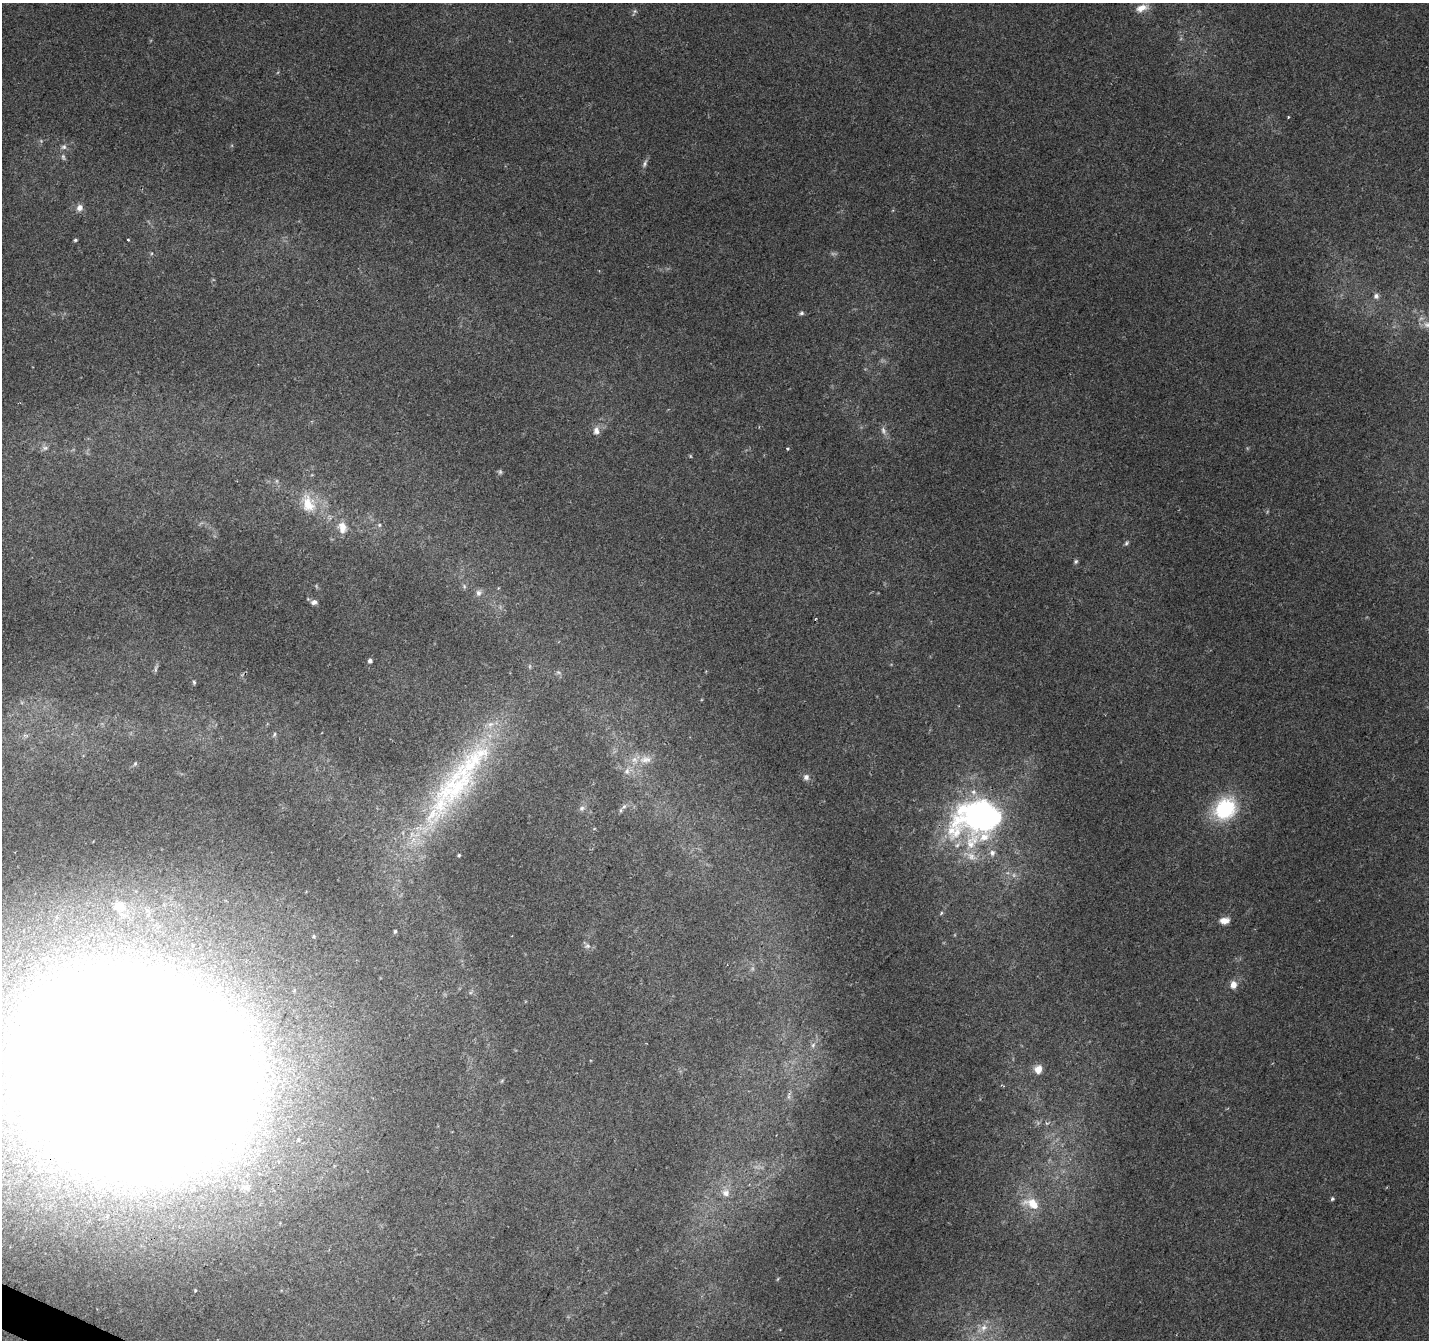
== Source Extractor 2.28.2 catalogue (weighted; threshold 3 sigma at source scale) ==
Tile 7 of 4 x 4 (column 3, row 2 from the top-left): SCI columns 2856-4282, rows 2881-4218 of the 5720 x 5825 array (HDU 1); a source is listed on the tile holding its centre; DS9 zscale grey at full resolution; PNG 1431 x 1342 px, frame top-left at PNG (2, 3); no overlay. Shown black and unused: <1% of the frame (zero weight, under 2 of 3 exposures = <1% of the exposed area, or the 3 px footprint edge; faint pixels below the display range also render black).
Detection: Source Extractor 2.28.2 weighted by HDU 2 'WHT'; one run over the whole footprint, this tile lists its part. Background 0.0704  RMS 0.0063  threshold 0.0286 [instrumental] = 3 sigma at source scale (4.5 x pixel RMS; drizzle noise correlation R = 1.50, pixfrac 1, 0.0396/0.0396 arcsec/px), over >= 5 px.
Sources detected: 60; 6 too faint to see at this stretch — not listed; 2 inside a brighter listed object's ellipse — not listed separately; the other 52 listed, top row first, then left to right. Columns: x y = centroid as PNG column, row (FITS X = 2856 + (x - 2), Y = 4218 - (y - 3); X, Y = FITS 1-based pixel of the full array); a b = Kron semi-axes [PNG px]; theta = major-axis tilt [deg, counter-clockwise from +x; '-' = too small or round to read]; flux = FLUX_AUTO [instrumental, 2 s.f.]
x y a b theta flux
1142 8 17 9 20 6.4
635 11 6 6 - 1.2
1288 117 3 3 - 0.82
64 147 8 7 - 2
63 157 9 4 -55 1.4
645 163 13 5 65 2.1
80 208 8 8 - 3.6
75 240 4 3 - 0.89
128 240 3 3 - 1.5
1376 296 8 7 - 2.5
801 313 6 5 - 1.2
1427 325 10 8 -3 3.6
883 430 11 6 -67 2.6
596 431 11 9 -81 3.8
45 448 9 6 -8 2.2
788 449 3 3 - 0.93
308 504 27 18 -71 19
379 525 5 5 - 0.98
342 527 15 10 -76 7.6
1126 543 7 4 29 1.1
1076 561 6 5 - 1.1
478 593 9 7 -89 2.6
314 602 8 6 18 2.2
370 661 4 4 - 2.2
155 669 10 4 79 1.4
558 672 6 4 -18 1
194 682 6 4 -69 0.88
275 734 6 4 88 0.89
645 759 19 10 0 7.5
135 764 6 5 - 0.98
627 771 10 8 84 3.5
806 777 7 7 - 2.9
455 786 138 41 53 160
624 806 9 5 52 2.2
582 808 8 7 - 2.1
1225 809 15 12 46 70
980 817 44 32 14 240
992 853 9 7 -85 2.8
459 855 3 3 - 0.72
118 907 12 10 6 9.5
941 913 6 4 46 0.84
1224 921 12 8 5 4.9
395 931 5 3 - 0.96
587 946 9 7 1 2.1
1233 985 7 6 - 6.7
813 1045 8 6 86 2.2
1038 1069 9 8 - 6.1
129 1070 116 97 -21 6300
726 1193 11 11 - 4.7
1332 1199 5 5 - 1.1
1032 1204 22 12 -23 12
984 1327 12 8 54 4.8
Overlapping masked pixels (flux is a lower limit): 1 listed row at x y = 129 1070
Isophote crosses this tile's border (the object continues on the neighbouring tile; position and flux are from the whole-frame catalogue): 2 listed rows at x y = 1427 325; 129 1070